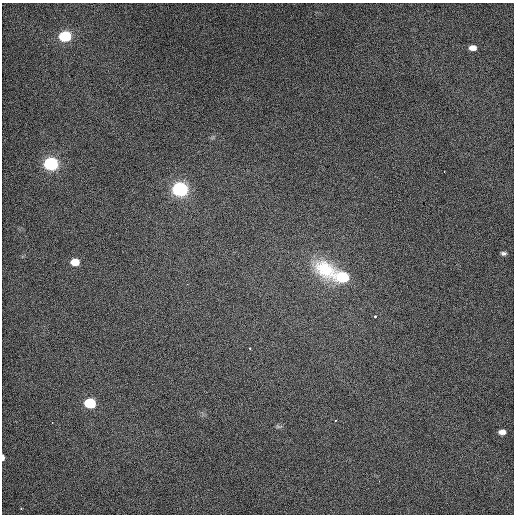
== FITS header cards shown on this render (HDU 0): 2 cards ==
NAXIS1  =                  512 / Axis length
NAXIS2  =                  512 / Axis length

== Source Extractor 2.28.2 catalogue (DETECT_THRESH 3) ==
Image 512 x 512 px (HDU 0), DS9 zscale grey, 1 PNG px = 1 image px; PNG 516 x 516 px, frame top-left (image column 1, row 512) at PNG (2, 3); no overlay
Background 468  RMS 2.4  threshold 7.31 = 3 sigma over >= 5 px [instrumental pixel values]
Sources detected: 17; all 17 listed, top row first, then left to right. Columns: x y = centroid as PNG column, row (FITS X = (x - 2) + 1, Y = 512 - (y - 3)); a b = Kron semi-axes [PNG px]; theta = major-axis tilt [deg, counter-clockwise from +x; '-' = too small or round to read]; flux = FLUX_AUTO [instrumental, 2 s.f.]
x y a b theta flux
65 36 8 6 -3 11000
473 48 8 5 -1 1000
51 164 8 7 - 30000
444 171 3 2 - 280
180 189 8 7 - 40000
503 253 7 5 -7 400
75 262 9 7 -5 2700
325 269 37 24 -33 9400
343 277 10 8 -4 9900
187 284 2 2 - 85
375 316 3 3 - 320
250 348 3 2 - 140
90 403 8 6 -8 10000
336 420 4 3 - 200
502 432 7 5 1 1000
3 457 5 2 - 610
21 508 3 2 - 150
At the frame edge (FLAGS 8, measured only in part): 1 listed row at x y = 3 457